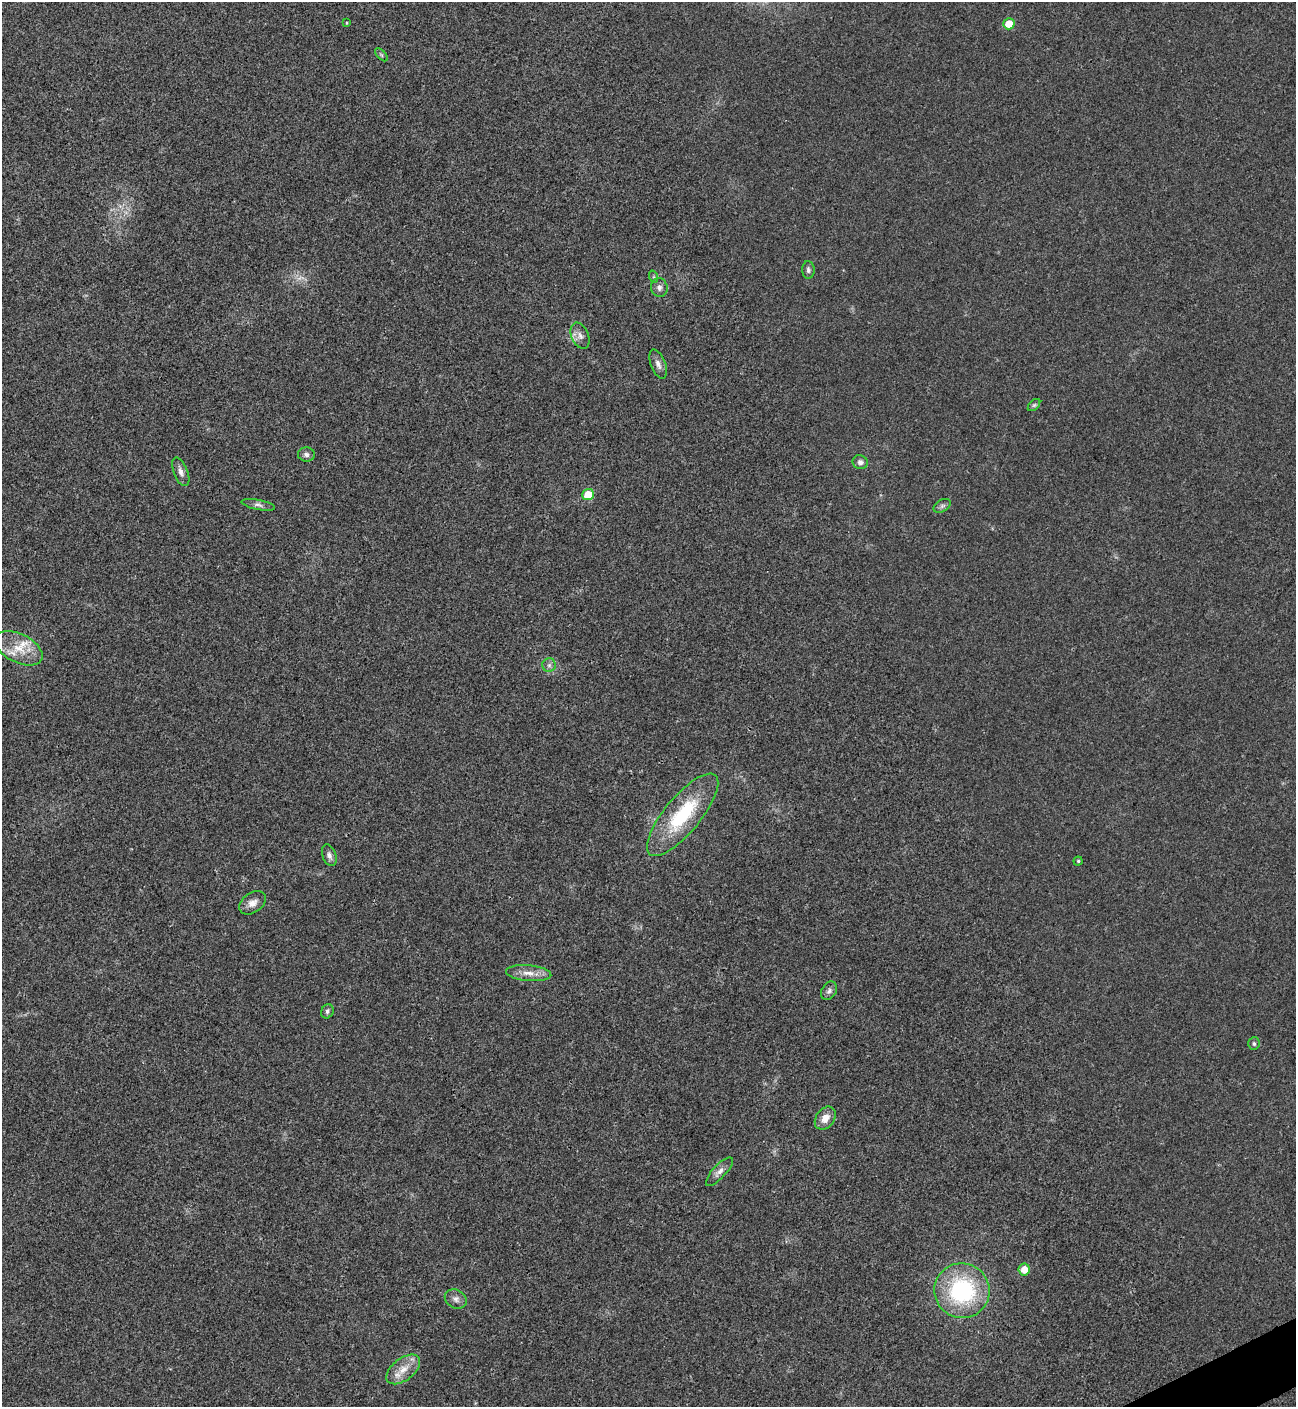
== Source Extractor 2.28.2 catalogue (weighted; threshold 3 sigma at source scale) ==
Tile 6 of 4 x 4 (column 2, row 2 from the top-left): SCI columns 1582-2875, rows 2814-4218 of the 5618 x 5629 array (HDU 1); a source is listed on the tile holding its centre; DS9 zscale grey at full resolution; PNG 1298 x 1409 px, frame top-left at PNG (2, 2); each listed source drawn as its Kron ellipse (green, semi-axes under 4 px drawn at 4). Shown black and unused: <1% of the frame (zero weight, under 3 of 4 exposures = <1% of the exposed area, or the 3 px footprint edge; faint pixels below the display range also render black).
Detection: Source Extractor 2.28.2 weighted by HDU 2 'WHT'; one run over the whole footprint, this tile lists its part. Background 0.0202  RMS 0.0056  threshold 0.0251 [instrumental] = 3 sigma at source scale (4.5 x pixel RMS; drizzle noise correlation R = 1.50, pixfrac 1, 0.05/0.05 arcsec/px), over >= 5 px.
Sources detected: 35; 1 too faint to see at this stretch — neither listed nor drawn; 3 inside a brighter listed object's ellipse — not listed separately; the other 31 listed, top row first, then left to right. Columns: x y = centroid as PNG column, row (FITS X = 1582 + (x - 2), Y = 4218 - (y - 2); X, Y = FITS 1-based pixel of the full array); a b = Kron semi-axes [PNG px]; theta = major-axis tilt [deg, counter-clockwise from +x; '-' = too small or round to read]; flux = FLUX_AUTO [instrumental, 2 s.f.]
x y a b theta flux
347 23 4 3 - 0.53
1009 24 5 5 - 10
381 55 8 3 -45 0.73
808 270 9 6 -87 1.6
654 277 6 4 -71 0.79
659 288 9 8 - 2.2
580 336 14 8 -66 3.2
658 364 15 7 -69 3.1
1034 405 7 4 44 1
306 454 8 7 - 1.9
860 462 8 6 -21 2.3
181 472 15 7 -69 3
588 495 6 5 - 11
258 505 17 5 -11 2
942 506 9 6 30 1.6
19 648 26 14 -26 12
549 665 7 6 - 1.7
683 815 51 18 50 41
329 855 11 6 -69 2.3
1078 861 4 4 - 0.68
253 903 15 10 34 4.3
529 973 23 8 -5 5.9
829 991 10 7 58 2.1
327 1011 7 6 - 1.5
1254 1044 6 6 - 1.2
825 1118 12 9 54 5.6
719 1172 18 6 48 3.4
1024 1269 6 5 - 6.3
962 1291 28 27 - 64
456 1299 11 9 -27 2.8
403 1369 19 11 38 8.2